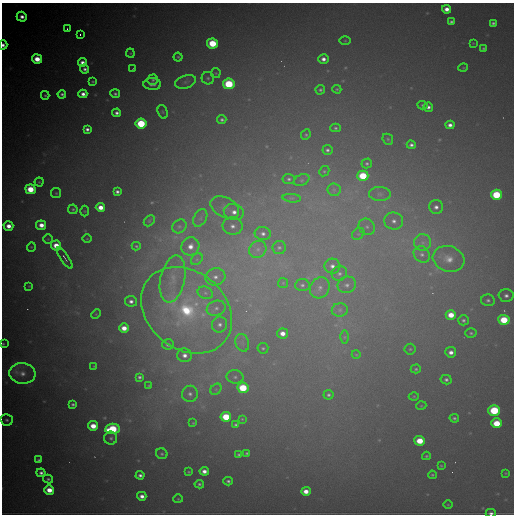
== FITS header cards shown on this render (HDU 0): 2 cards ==
NAXIS1  =                  512
NAXIS2  =                  512

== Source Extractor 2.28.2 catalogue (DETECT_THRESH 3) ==
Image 512 x 512 px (HDU 0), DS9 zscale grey, 1 PNG px = 1 image px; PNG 516 x 516 px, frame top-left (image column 1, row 512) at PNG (2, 3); each listed source drawn as its Kron ellipse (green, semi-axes under 4 px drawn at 4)
Background 7180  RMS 140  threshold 407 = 3 sigma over >= 5 px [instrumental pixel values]
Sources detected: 167; all 167 listed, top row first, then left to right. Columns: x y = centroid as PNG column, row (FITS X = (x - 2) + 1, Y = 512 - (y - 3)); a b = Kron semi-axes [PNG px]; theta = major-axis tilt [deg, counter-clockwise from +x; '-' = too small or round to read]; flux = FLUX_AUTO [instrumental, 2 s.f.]
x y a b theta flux
447 9 4 4 - 6.5e+04
22 17 5 5 - 5.2e+04
451 22 4 3 - 1.9e+04
493 23 4 3 - 2.1e+04
67 29 3 2 - 1.8e+04
80 35 3 2 - 1.6e+04
345 41 5 4 - 9.9e+03
212 43 5 5 - 4.1e+05
473 43 3 3 - 6.5e+03
3 45 4 4 - 3.9e+04
483 48 4 4 - 1.3e+04
130 53 4 4 - 9.7e+03
178 57 4 4 - 1.2e+04
37 59 5 4 - 1.6e+05
323 59 5 4 - 4.6e+04
82 62 4 4 - 5.2e+04
133 68 3 2 - 6.6e+03
463 68 5 3 - 8.0e+03
85 69 4 4 - 3.0e+04
216 73 5 5 - 1.1e+04
208 78 6 6 - 2.1e+04
153 80 5 5 - 1.7e+04
93 82 3 3 - 1.1e+04
186 82 10 6 17 4.1e+04
152 84 9 6 -2 4.7e+04
229 84 5 5 - 6.1e+05
337 89 5 3 - 1.1e+04
320 90 5 4 - 1.6e+04
62 94 4 4 - 2.1e+04
83 94 4 4 - 4.9e+04
115 94 5 4 - 1.9e+04
45 95 4 3 - 1.3e+04
423 105 5 4 - 1.5e+04
428 107 5 4 - 3.5e+04
163 112 7 5 -73 1.6e+04
117 113 4 4 - 3.3e+04
222 120 4 4 - 2.1e+04
141 124 5 5 - 5.6e+05
450 125 4 4 - 4.2e+04
335 128 5 4 - 1.5e+04
87 129 4 4 - 3.2e+04
306 135 5 4 - 1.5e+04
388 139 6 5 - 1.4e+04
411 145 4 4 - 2.7e+04
327 150 5 5 - 2.3e+04
367 163 5 4 - 1.7e+04
324 171 5 4 - 1.4e+04
363 176 5 5 - 4.3e+05
289 179 6 5 - 2.1e+04
302 180 8 5 27 2.5e+04
39 182 4 4 - 1.0e+04
30 189 5 5 - 2.7e+05
334 190 7 6 - 2.9e+04
117 192 4 3 - 2.7e+04
56 193 5 5 - 1.2e+04
380 194 11 7 0 5.0e+04
496 195 5 5 - 4.9e+05
292 198 9 3 -5 1.9e+04
100 207 5 4 - 1.0e+05
225 207 15 9 -27 9.6e+04
436 207 7 7 - 4.8e+04
73 209 5 4 - 1.5e+04
85 211 5 3 - 8.8e+03
234 212 10 8 -16 8.3e+04
200 218 9 6 61 4.1e+04
149 221 6 4 45 1.2e+04
394 221 9 8 - 6.5e+04
41 225 5 4 - 8.8e+04
8 226 5 4 - 8.5e+04
179 226 7 6 - 2.7e+04
232 226 10 8 -3 7.2e+04
367 227 8 7 - 4.5e+04
263 234 8 6 -10 4.0e+04
358 234 7 5 42 2.3e+04
48 239 5 4 - 1.0e+04
87 239 5 3 - 8.1e+03
423 243 8 8 - 5.9e+04
56 245 5 5 - 1.4e+05
136 246 4 4 - 1.1e+04
190 246 9 8 - 1.0e+05
31 247 4 4 - 9.3e+03
279 247 6 6 - 2.1e+04
258 249 9 8 - 6.2e+04
422 254 9 7 -42 4.6e+04
65 258 12 4 -57 2.5e+04
197 259 7 5 45 2.6e+04
449 259 16 12 -18 1.3e+05
332 266 8 7 - 5.2e+04
339 273 8 7 - 3.8e+04
215 277 10 8 15 6.8e+04
173 279 24 12 78 1.8e+05
283 283 5 5 - 1.2e+04
302 285 7 6 - 2.6e+04
347 285 9 8 - 5.0e+04
29 286 3 3 - 6.2e+03
320 288 11 9 56 7.1e+04
205 293 8 6 -21 3.5e+04
506 296 7 6 - 4.0e+04
488 300 7 6 - 2.4e+04
131 301 6 5 - 3.8e+04
216 308 10 7 19 5.0e+04
187 310 49 39 -39 1.4e+06
340 310 8 6 2 3.5e+04
96 314 5 4 - 1.0e+04
451 315 5 4 - 1.4e+05
463 320 5 5 - 2.0e+04
504 320 5 5 - 3.6e+05
219 325 8 7 - 4.7e+04
124 328 5 4 - 1.1e+05
282 333 5 5 - 7.8e+04
471 333 5 4 - 1.6e+04
344 337 6 4 89 1.6e+04
242 343 9 6 -70 4.9e+04
3 344 3 3 - 8.7e+03
168 344 6 5 - 2.7e+04
263 348 5 5 - 1.6e+04
410 349 5 5 - 1.5e+04
451 352 5 5 - 5.3e+04
356 354 4 3 - 6.8e+03
185 355 7 7 - 5.8e+04
94 366 3 3 - 7.2e+03
416 369 5 4 - 1.5e+04
22 373 13 10 -5 9.4e+04
139 377 3 3 - 1.9e+04
235 377 8 6 -11 3.8e+04
446 380 5 4 - 2.3e+04
149 385 4 2 - 8.1e+03
243 388 5 5 - 4.5e+05
216 389 6 5 - 1.9e+04
190 394 8 8 - 4.2e+04
328 395 5 5 - 1.9e+04
414 396 5 3 - 8.5e+03
73 404 4 3 - 1.8e+04
421 406 5 3 - 8.0e+03
494 410 6 5 - 6.1e+05
226 417 5 5 - 3.6e+05
454 418 5 4 - 1.7e+04
242 419 4 4 - 9.4e+03
7 420 6 6 - 2.3e+04
193 423 3 3 - 8.0e+03
497 423 5 5 - 2.5e+05
236 425 4 3 - 1.6e+04
93 426 5 4 - 1.4e+05
112 429 7 5 7 6.0e+05
111 438 6 6 - 2.4e+04
420 441 5 4 - 2.2e+05
247 453 3 3 - 1.2e+04
162 454 6 5 - 1.7e+04
239 454 3 3 - 1.5e+04
426 456 4 3 - 1.1e+04
39 460 4 4 - 1.7e+04
441 466 4 3 - 8.1e+03
204 471 4 4 - 5.2e+04
189 472 4 3 - 1.0e+04
41 473 4 4 - 3.1e+04
506 473 4 3 - 8.9e+03
140 475 4 4 - 2.8e+04
432 475 4 3 - 1.1e+04
48 479 5 3 - 1.7e+04
228 481 4 4 - 1.9e+04
199 484 5 4 - 1.7e+04
49 490 5 4 - 1.3e+05
306 491 5 4 - 8.6e+04
142 496 4 4 - 5.2e+04
178 499 4 4 - 9.8e+03
448 505 4 3 - 6.7e+03
491 513 5 3 - 2.6e+04
At the frame edge (FLAGS 8, measured only in part): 3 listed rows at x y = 3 45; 3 344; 491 513